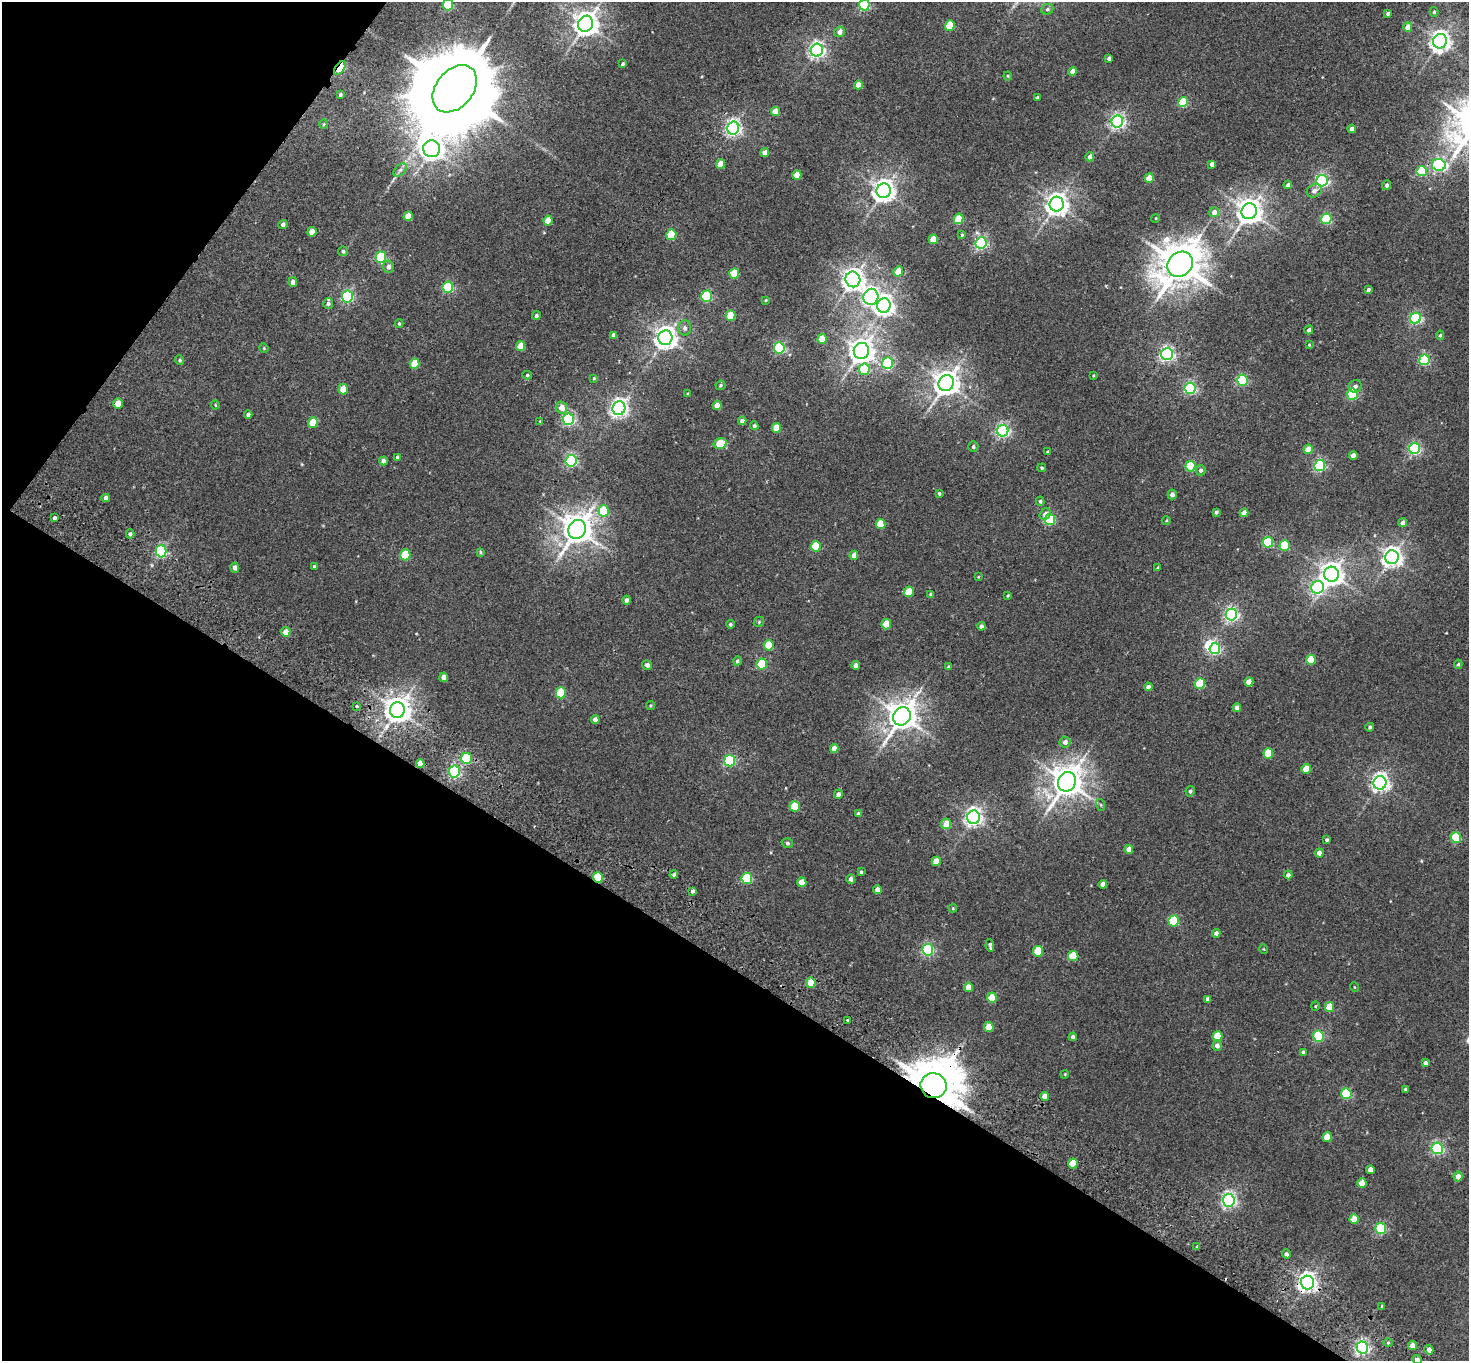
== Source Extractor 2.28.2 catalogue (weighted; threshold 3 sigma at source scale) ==
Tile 9 of 4 x 4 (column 1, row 3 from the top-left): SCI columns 37-1503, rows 1562-2920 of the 5943 x 5978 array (HDU 1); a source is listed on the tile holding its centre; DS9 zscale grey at full resolution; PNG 1471 x 1363 px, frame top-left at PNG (2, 2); each listed source drawn as its Kron ellipse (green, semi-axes under 4 px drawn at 4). Shown black and unused: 34% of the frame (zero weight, under 2 of 3 exposures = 3% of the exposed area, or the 3 px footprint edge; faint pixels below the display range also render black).
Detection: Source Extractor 2.28.2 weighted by HDU 2 'WHT'; one run over the whole footprint, this tile lists its part. Background 0.0289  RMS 0.0064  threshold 0.0289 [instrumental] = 3 sigma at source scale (4.5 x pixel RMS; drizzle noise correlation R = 1.50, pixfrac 1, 0.05/0.05 arcsec/px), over >= 5 px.
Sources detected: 270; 1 inside a brighter object's white glare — neither listed nor drawn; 1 inside a brighter listed object's ellipse — not listed separately; the other 268 listed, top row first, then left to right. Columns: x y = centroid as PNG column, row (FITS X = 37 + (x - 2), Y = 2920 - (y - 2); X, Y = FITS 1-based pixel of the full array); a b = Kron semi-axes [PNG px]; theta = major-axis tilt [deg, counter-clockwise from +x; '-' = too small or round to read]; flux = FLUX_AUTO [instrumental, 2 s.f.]
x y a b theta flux
448 5 5 5 - 42
864 5 5 5 - 60
1047 9 6 5 - 1.3
1434 12 5 4 - 0.96
1388 14 4 3 - 1.8
586 24 8 7 - 600
950 26 5 5 - 21
1408 27 5 4 - 5.9
840 32 5 5 - 3.7
1440 41 7 6 - 380
817 50 6 6 - 220
1109 58 4 4 - 1.8
622 64 4 3 - 1.1
340 68 8 4 53 33
1073 71 4 4 - 5
1008 76 4 4 - 0.63
858 85 4 4 - 6.3
455 89 26 18 50 15000
340 95 3 3 - 1.1
1037 97 3 3 - 0.93
1183 102 5 5 - 35
775 111 5 4 - 7.9
1117 121 6 6 - 170
324 124 4 3 - 0.59
733 128 6 6 - 200
1352 129 4 4 - 3.9
432 149 8 8 - 450
765 153 4 4 - 4.7
1090 157 4 4 - 3.6
720 164 5 4 - 9.4
1212 164 4 4 - 2.9
1439 165 7 6 - 110
400 170 8 5 45 1.7
1422 171 5 5 - 31
797 175 5 4 - 11
1149 178 5 4 - 12
1322 181 6 5 - 120
1288 185 4 4 - 2.3
1386 185 5 4 - 1.7
884 191 7 7 - 470
1314 191 8 6 31 2.9
1057 204 7 7 - 490
1249 211 8 7 - 660
1214 212 5 4 - 3.5
408 216 5 4 - 8.5
1156 218 4 3 - 0.58
958 219 5 5 - 18
1326 219 5 5 - 48
548 221 5 4 - 10
283 224 5 4 - 2
312 232 5 4 - 7.8
671 235 5 5 - 30
962 235 4 3 - 1.1
933 239 5 4 - 12
981 243 6 5 - 110
343 251 5 5 - 1.3
381 257 6 5 - 61
1180 264 14 11 44 2000
388 267 6 5 - 2.2
898 271 5 4 - 8.8
734 273 5 5 - 18
853 279 8 7 - 410
293 282 5 4 - 3
448 287 6 5 - 56
1368 290 4 3 - 1.5
347 296 6 5 - 93
707 296 5 5 - 56
871 297 8 7 - 170
766 300 4 3 - 0.56
328 303 5 5 - 1.3
884 305 7 6 - 340
536 316 4 4 - 1.6
731 316 5 5 - 20
1415 318 5 5 - 100
399 324 4 3 - 0.87
685 328 7 6 - 2.1
1309 330 4 4 - 2.1
613 335 4 4 - 2.8
1440 335 5 4 - 1
665 338 7 7 - 470
822 339 5 4 - 11
1309 345 4 3 - 0.58
521 346 5 4 - 10
264 348 5 4 - 0.64
779 348 5 5 - 80
861 351 8 7 - 570
1167 354 6 6 - 150
180 360 5 4 - 0.84
1424 360 5 5 - 59
887 363 6 5 - 69
415 364 5 5 - 13
864 369 6 5 - 30
527 375 5 4 - 0.81
1094 375 4 2 - 0.51
594 378 4 3 - 0.65
1242 380 5 5 - 66
946 383 8 7 - 670
720 385 5 4 - 0.85
1355 386 6 6 - 1.9
1190 388 5 5 - 98
343 389 5 4 - 12
688 394 3 3 - 0.58
1353 394 5 5 - 48
118 403 5 4 - 8.6
215 405 4 4 - 0.57
717 405 4 4 - 5.6
561 408 6 5 - 5.7
619 408 7 6 - 260
248 415 4 4 - 1.7
568 419 6 5 - 110
540 421 3 3 - 0.48
742 421 4 4 - 2.9
313 422 5 5 - 15
754 426 4 4 - 1.6
776 428 5 4 - 12
1003 431 6 5 - 130
720 443 6 5 - 19
973 447 5 5 - 1.4
1308 449 4 4 - 8.7
1415 449 5 5 - 100
1048 452 3 3 - 0.7
1353 455 4 4 - 3.8
397 457 4 4 - 1.3
383 461 4 4 - 3.1
571 461 6 5 - 97
1320 465 5 5 - 82
1190 466 5 5 - 28
1042 468 4 4 - 0.97
1201 470 5 5 - 1.7
939 493 4 3 - 1
1172 495 5 4 - 2.4
106 498 4 4 - 2.2
1040 501 4 3 - 0.99
604 511 6 5 - 26
1216 512 3 3 - 1.2
1244 513 4 4 - 5
1045 514 6 5 - 3.1
55 518 4 3 - 3
1050 520 5 5 - 58
1166 521 4 3 - 0.56
1403 523 4 4 - 3
881 524 5 5 - 15
577 529 10 8 64 990
130 534 4 4 - 1.4
1268 542 5 5 - 46
1285 545 5 5 - 32
816 546 5 5 - 26
161 551 6 5 - 91
480 552 4 4 - 0.81
405 555 5 5 - 23
854 555 5 4 - 4.8
1392 557 7 6 - 350
314 566 4 3 - 0.76
235 568 5 4 - 2.6
1158 568 4 3 - 0.91
1332 574 7 7 - 510
978 577 4 3 - 0.44
1318 587 6 6 - 100
909 592 5 5 - 15
931 594 4 3 - 1.1
1008 596 3 2 - 0.61
627 600 4 4 - 2.5
1231 614 6 6 - 160
759 622 5 4 - 0.8
730 624 4 4 - 0.98
886 624 5 4 - 14
981 626 4 4 - 2.6
286 632 5 4 - 5.2
769 645 5 5 - 17
1215 649 5 5 - 85
1311 660 5 4 - 16
737 661 4 4 - 1.1
762 664 5 5 - 33
1458 664 4 3 - 0.82
647 665 5 4 - 2.3
856 666 4 4 - 2.9
949 667 4 3 - 1.3
444 677 5 4 - 5
1249 682 4 4 - 7.7
1200 684 5 5 - 28
1148 687 4 4 - 2.5
561 693 5 5 - 26
650 705 5 3 - 0.55
357 706 3 3 - 1.5
1237 707 4 4 - 2.8
397 710 8 7 - 690
902 716 9 8 - 920
595 720 4 4 - 3.4
1370 727 4 4 - 1.3
1065 742 5 5 - 2.7
834 748 4 4 - 4.7
1268 753 5 5 - 19
466 758 6 5 - 38
730 761 5 5 - 62
420 763 4 4 - 4.7
1306 769 5 4 - 9.5
454 772 6 5 - 100
1067 782 10 9 - 1000
1380 783 7 6 - 260
1190 791 5 4 - 1.3
838 794 4 4 - 2.3
1101 805 6 4 -71 0.76
795 806 5 5 - 28
858 814 4 4 - 1.2
974 817 7 6 - 260
946 824 5 5 - 7.7
1456 838 5 5 - 34
1327 840 4 3 - 1.1
787 843 6 4 -16 1.1
1129 849 4 4 - 5.5
1319 853 4 4 - 2.8
936 861 5 4 - 7.3
861 872 3 3 - 0.82
674 875 4 4 - 1.4
1288 875 4 4 - 2.3
598 877 5 5 - 28
747 879 5 5 - 44
851 879 5 4 - 2.3
802 882 5 4 - 7.3
1103 884 4 4 - 3.8
877 890 4 4 - 4.2
693 891 3 3 - 2.1
953 908 4 3 - 0.63
1174 921 5 5 - 41
1216 933 4 4 - 2.5
990 945 6 3 -81 1.5
1264 949 5 3 - 0.5
928 950 6 5 - 93
1038 951 5 5 - 18
1073 956 5 5 - 16
811 983 5 4 - 12
969 987 5 4 - 7.4
1354 987 5 3 - 0.46
992 998 5 5 - 11
1207 999 4 3 - 1.9
1315 1006 5 4 - 0.69
1329 1007 5 4 - 11
848 1020 3 3 - 1.2
989 1027 5 4 - 10
1217 1036 5 5 - 13
1319 1036 5 5 - 51
1073 1037 4 4 - 1.5
1217 1046 5 5 - 2.6
1303 1052 4 4 - 1.4
1425 1063 4 4 - 2
1065 1074 4 3 - 0.57
934 1086 13 12 - 3400
1405 1089 3 3 - 0.95
1346 1094 5 5 - 42
1045 1096 4 4 - 4.4
1327 1137 5 4 - 9.3
1437 1148 6 5 - 100
1073 1164 5 5 - 11
1370 1170 4 4 - 4.4
1458 1176 5 4 - 4.2
1362 1183 5 4 - 7.8
1229 1200 6 6 - 170
1354 1219 5 4 - 9.3
1381 1229 5 5 - 57
1197 1247 4 3 - 4.5
1286 1254 5 4 - 1.6
1307 1283 7 6 - 310
1382 1306 4 3 - 0.63
1388 1343 5 3 - 0.68
1412 1346 4 4 - 3.9
1362 1348 6 6 - 160
1429 1350 5 4 - 3
1417 1360 5 4 - 2.8
Overlapping masked pixels (flux is a lower limit): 4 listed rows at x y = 340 68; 598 877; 934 1086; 1307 1283
Isophote crosses this tile's border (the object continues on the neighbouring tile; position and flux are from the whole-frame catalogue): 3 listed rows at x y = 448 5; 864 5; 1417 1360